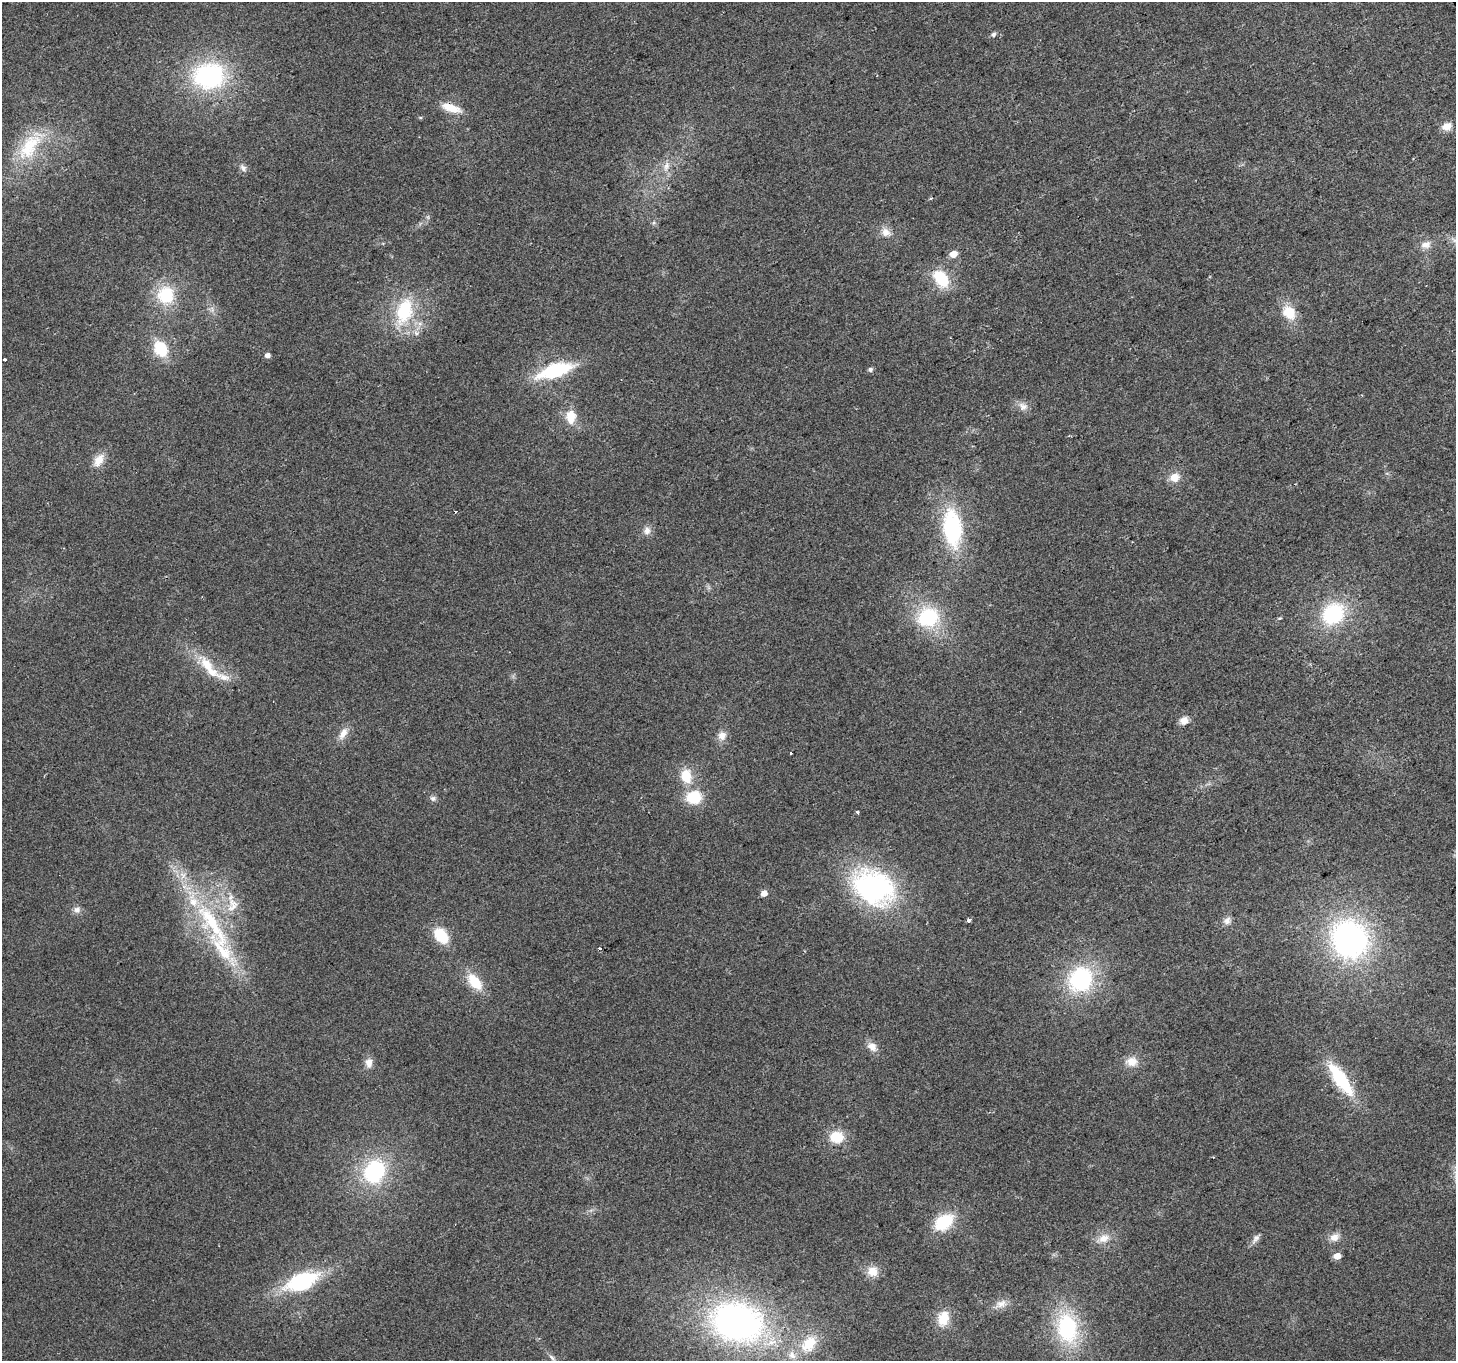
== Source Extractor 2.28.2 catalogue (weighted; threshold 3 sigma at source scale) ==
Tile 10 of 4 x 4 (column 2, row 3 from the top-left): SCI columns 1455-2908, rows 1468-2826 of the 5820 x 5713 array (HDU 1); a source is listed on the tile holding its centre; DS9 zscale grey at full resolution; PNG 1458 x 1363 px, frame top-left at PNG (2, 2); no overlay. Shown black and unused: <1% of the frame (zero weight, under 2 of 3 exposures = <1% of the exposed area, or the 3 px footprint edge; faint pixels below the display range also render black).
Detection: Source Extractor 2.28.2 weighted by HDU 2 'WHT'; one run over the whole footprint, this tile lists its part. Background 0.0337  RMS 0.0077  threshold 0.0345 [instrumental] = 3 sigma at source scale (4.5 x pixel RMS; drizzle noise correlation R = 1.50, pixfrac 1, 0.0396/0.0396 arcsec/px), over >= 5 px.
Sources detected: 77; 1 cosmic-ray / hot-pixel residue — not listed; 5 inside a brighter listed object's ellipse — not listed separately; the other 71 listed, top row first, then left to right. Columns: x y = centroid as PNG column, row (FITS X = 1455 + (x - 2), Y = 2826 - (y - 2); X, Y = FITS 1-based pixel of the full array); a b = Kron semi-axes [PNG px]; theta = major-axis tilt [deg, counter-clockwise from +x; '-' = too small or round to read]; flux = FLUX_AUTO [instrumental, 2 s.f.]
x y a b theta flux
993 34 6 5 - 2.2
209 76 33 27 7 110
451 108 25 9 -19 14
1447 126 12 9 21 7.4
29 146 46 22 56 42
666 166 15 7 75 6.3
243 168 11 7 -50 3.2
931 198 4 3 - 0.83
654 223 6 4 -18 1.3
886 232 13 11 -32 6.8
1426 245 15 10 13 6.1
953 254 5 5 - 12
941 279 25 15 -55 26
165 295 21 20 - 33
404 311 32 19 74 46
1289 312 18 14 -50 17
416 333 8 6 -4 2.8
161 349 15 12 -59 29
267 355 5 4 - 4.2
5 359 3 3 - 0.94
870 369 6 5 - 2.2
555 370 36 13 17 57
1023 406 13 10 -30 5.6
571 417 17 13 90 13
99 460 17 11 60 9.7
1175 477 13 11 27 8.7
952 528 39 20 -83 83
647 531 10 10 - 4.8
1333 614 26 21 45 59
928 617 26 22 21 53
1279 618 6 4 18 1
207 665 27 14 -54 20
1184 721 11 9 20 5.8
343 734 19 9 59 7.1
722 736 11 10 - 6.3
791 753 3 3 - 2.7
686 776 18 13 -79 18
694 797 16 13 7 26
433 798 8 7 - 2.4
857 812 4 3 - 2.1
873 887 49 36 -29 150
764 893 5 4 - 7.6
233 905 22 15 82 15
77 910 9 9 - 3.8
969 920 4 3 - 6.6
1227 921 11 9 55 3.8
212 923 94 23 -57 99
441 936 16 11 -51 26
1349 939 34 31 -54 210
600 949 4 3 - 7.2
1081 979 26 23 55 82
474 982 22 12 -50 20
872 1047 14 10 -37 6.4
1131 1062 15 11 -1 9.5
369 1063 13 9 86 5.6
1341 1079 38 12 -56 52
836 1137 15 12 -3 19
374 1171 26 21 60 73
944 1222 21 14 35 34
1334 1237 13 10 28 6.1
1104 1238 17 11 26 9.5
1256 1238 15 7 54 3.9
1337 1256 5 4 - 11
872 1271 14 13 - 9.5
302 1281 35 17 22 72
1001 1304 16 10 16 6.9
943 1318 18 12 75 15
737 1322 49 35 -14 280
1067 1328 31 21 -80 74
809 1344 22 15 51 24
552 1357 11 6 -42 3.2
Overlapping masked pixels (flux is a lower limit): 1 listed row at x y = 451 108
Isophote crosses this tile's border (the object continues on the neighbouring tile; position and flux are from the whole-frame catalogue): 1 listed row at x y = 552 1357